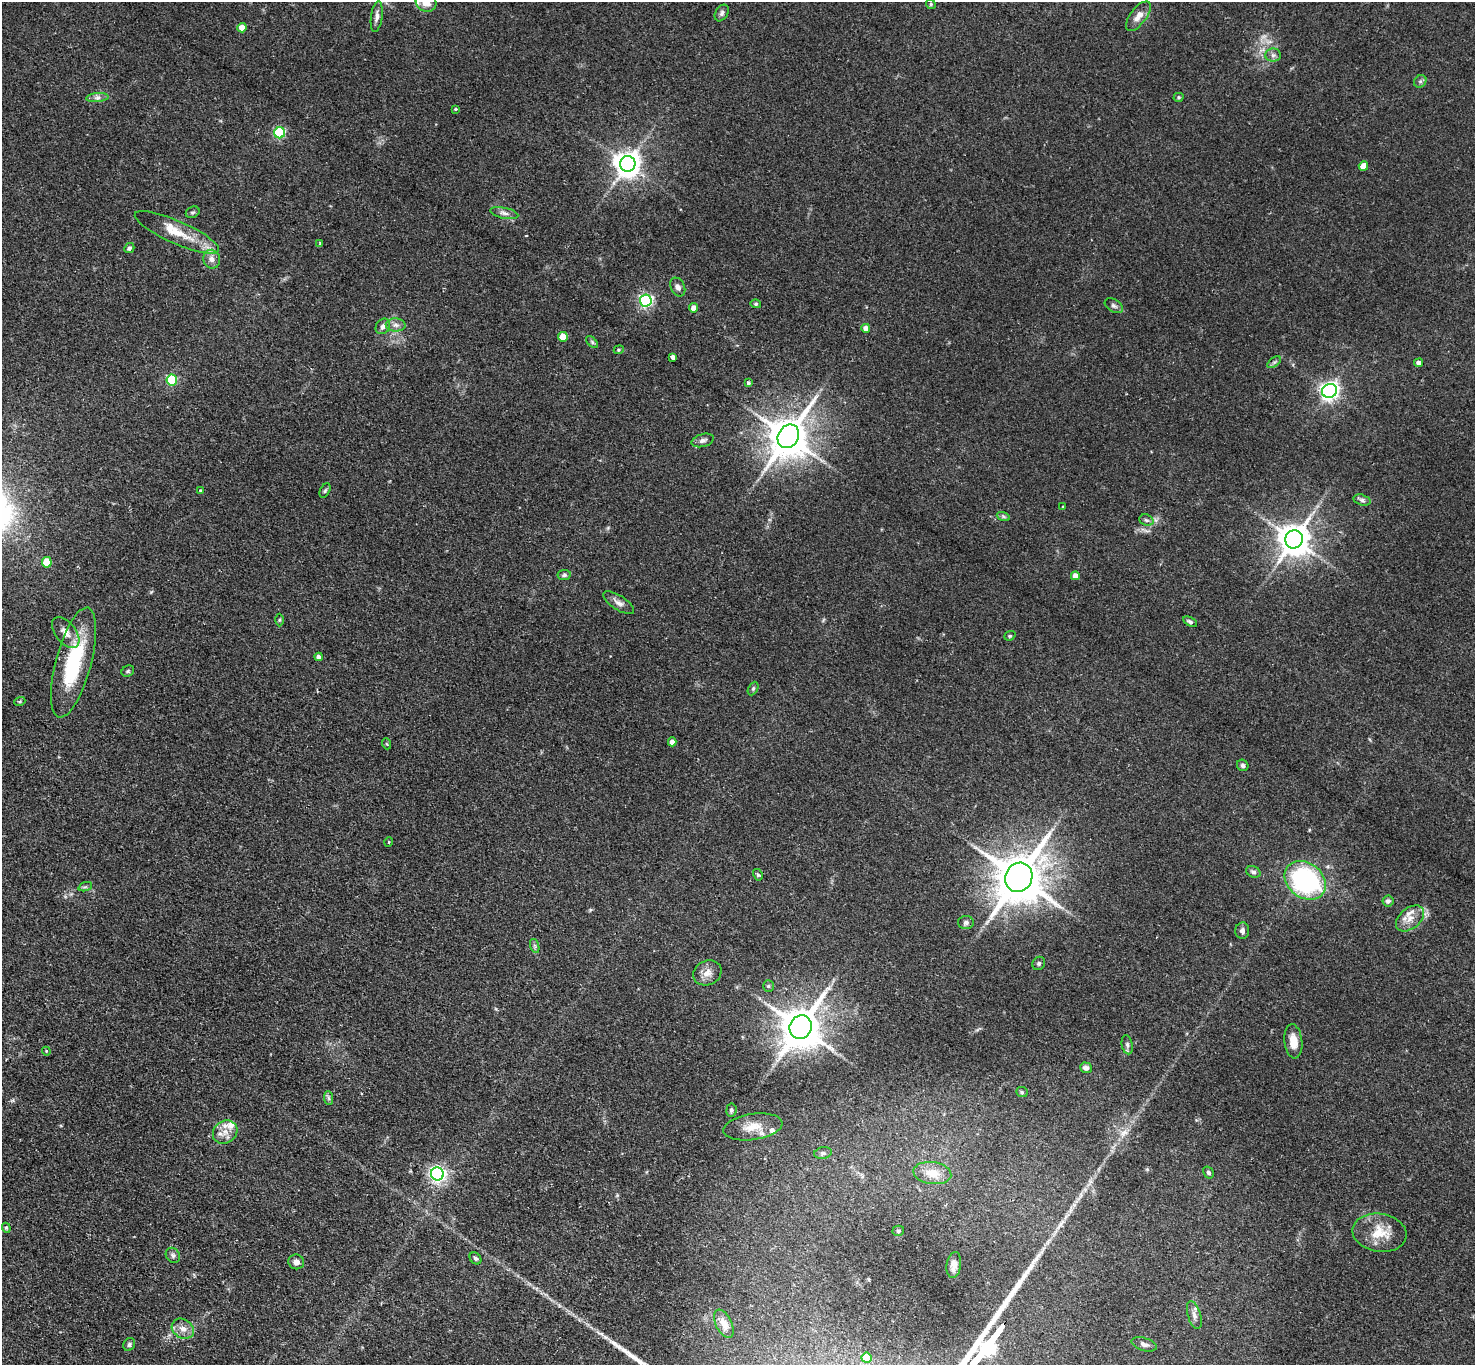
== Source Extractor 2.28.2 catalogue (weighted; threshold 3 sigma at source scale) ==
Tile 7 of 4 x 4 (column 3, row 2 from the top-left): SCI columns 2980-4452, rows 3067-4429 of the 5961 x 5993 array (HDU 1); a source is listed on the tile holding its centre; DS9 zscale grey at full resolution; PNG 1477 x 1367 px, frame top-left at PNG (2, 2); each listed source drawn as its Kron ellipse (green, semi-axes under 4 px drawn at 4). Shown black and unused: <1% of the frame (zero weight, under 2 of 3 exposures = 3% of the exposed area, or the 3 px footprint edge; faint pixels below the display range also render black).
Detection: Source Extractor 2.28.2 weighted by HDU 2 'WHT'; one run over the whole footprint, this tile lists its part. Background 0.0743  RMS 0.0057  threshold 0.0258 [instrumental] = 3 sigma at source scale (4.5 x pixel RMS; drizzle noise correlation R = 1.50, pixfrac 1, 0.05/0.05 arcsec/px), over >= 5 px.
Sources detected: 109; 1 too faint to see at this stretch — neither listed nor drawn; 5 inside a brighter listed object's ellipse — not listed separately; the other 103 listed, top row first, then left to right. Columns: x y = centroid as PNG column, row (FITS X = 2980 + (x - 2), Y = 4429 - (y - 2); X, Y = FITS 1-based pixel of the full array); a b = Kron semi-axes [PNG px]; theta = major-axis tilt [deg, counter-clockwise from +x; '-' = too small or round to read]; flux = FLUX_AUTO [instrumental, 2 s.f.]
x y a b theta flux
426 2 11 9 -26 5.5
931 4 5 4 - 0.73
722 13 9 6 58 1.6
377 16 16 5 82 2.7
1138 16 17 8 52 4.6
242 28 4 4 - 7.2
1273 55 8 6 1 1.7
1420 81 7 5 44 1.3
1179 97 5 4 - 0.73
97 98 11 4 5 2
456 109 4 3 - 0.6
280 133 5 5 - 46
628 164 8 7 - 610
1363 166 5 4 - 5.7
193 212 7 5 28 1.1
504 213 14 5 -12 2.3
177 232 46 11 -24 14
320 243 3 3 - 0.57
129 248 5 4 - 1.5
212 259 9 8 - 3.3
678 287 10 7 -65 2.2
646 301 6 6 - 110
756 304 5 4 - 0.85
1114 306 10 6 -32 1.5
694 308 4 4 - 4.7
396 325 10 6 -1 2.4
383 326 8 6 55 2.4
866 328 4 4 - 3.5
563 337 5 5 - 11
592 342 7 4 -46 0.89
619 350 5 4 - 0.68
673 357 4 4 - 2.2
1274 362 8 4 36 1.1
1419 363 4 4 - 2.5
172 380 5 5 - 39
748 383 4 3 - 1.1
1329 391 8 6 18 250
788 436 12 10 58 1800
703 440 11 6 16 2.1
201 491 4 3 - 0.93
325 491 7 5 62 0.96
1362 500 8 5 -16 1.6
1063 507 3 3 - 0.5
1003 516 7 4 -19 0.95
1146 520 7 5 -21 1.4
1294 539 9 8 - 1100
47 562 5 5 - 17
564 575 7 5 8 1.1
1075 576 4 4 - 4.4
619 603 17 7 -33 3.1
279 620 6 4 89 0.69
1190 622 7 4 -30 1.3
66 632 18 10 -52 5.6
1010 636 6 4 20 0.78
319 657 4 4 - 2.1
74 663 57 17 75 43
128 671 7 5 28 0.88
753 689 7 4 63 0.99
20 701 6 3 19 0.6
672 742 4 4 - 3.1
387 744 5 3 - 0.57
1243 765 6 5 - 1.3
389 842 5 3 - 0.42
1253 872 7 5 -22 1.5
758 875 6 4 -60 0.85
1019 877 15 13 63 2500
1305 880 22 17 -37 86
85 887 7 4 18 0.97
1388 901 6 5 - 1.7
1410 918 16 10 39 6
966 922 8 6 2 1.5
1242 931 8 7 - 1.7
535 946 7 4 -71 1.1
1039 963 7 6 - 1
707 973 14 12 27 4.9
768 986 5 5 - 0.8
801 1027 12 11 - 1800
1293 1041 17 9 -84 6.2
1127 1045 10 5 -79 1.4
46 1051 4 3 - 0.49
1086 1068 6 5 - 1.9
1022 1092 6 5 - 0.89
329 1098 7 4 -88 1.2
731 1110 6 5 - 1.1
753 1127 30 13 8 10
225 1132 13 11 36 5.6
823 1153 9 6 10 1.4
1208 1172 6 5 - 1.2
932 1173 19 11 -7 9.1
437 1174 6 6 - 180
6 1228 5 4 - 0.7
898 1231 6 5 - 1.1
1380 1233 27 19 -9 14
173 1255 8 6 -56 1.5
476 1258 6 5 - 1.1
296 1262 8 7 - 2.6
954 1265 13 7 83 4.2
1194 1315 14 6 -73 2.6
724 1324 15 8 -64 5.5
183 1329 12 9 -35 4.4
129 1344 7 5 59 1.1
1144 1344 13 6 -17 2.5
866 1358 5 5 - 14
Isophote crosses this tile's border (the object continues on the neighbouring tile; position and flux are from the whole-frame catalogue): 1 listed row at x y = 426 2